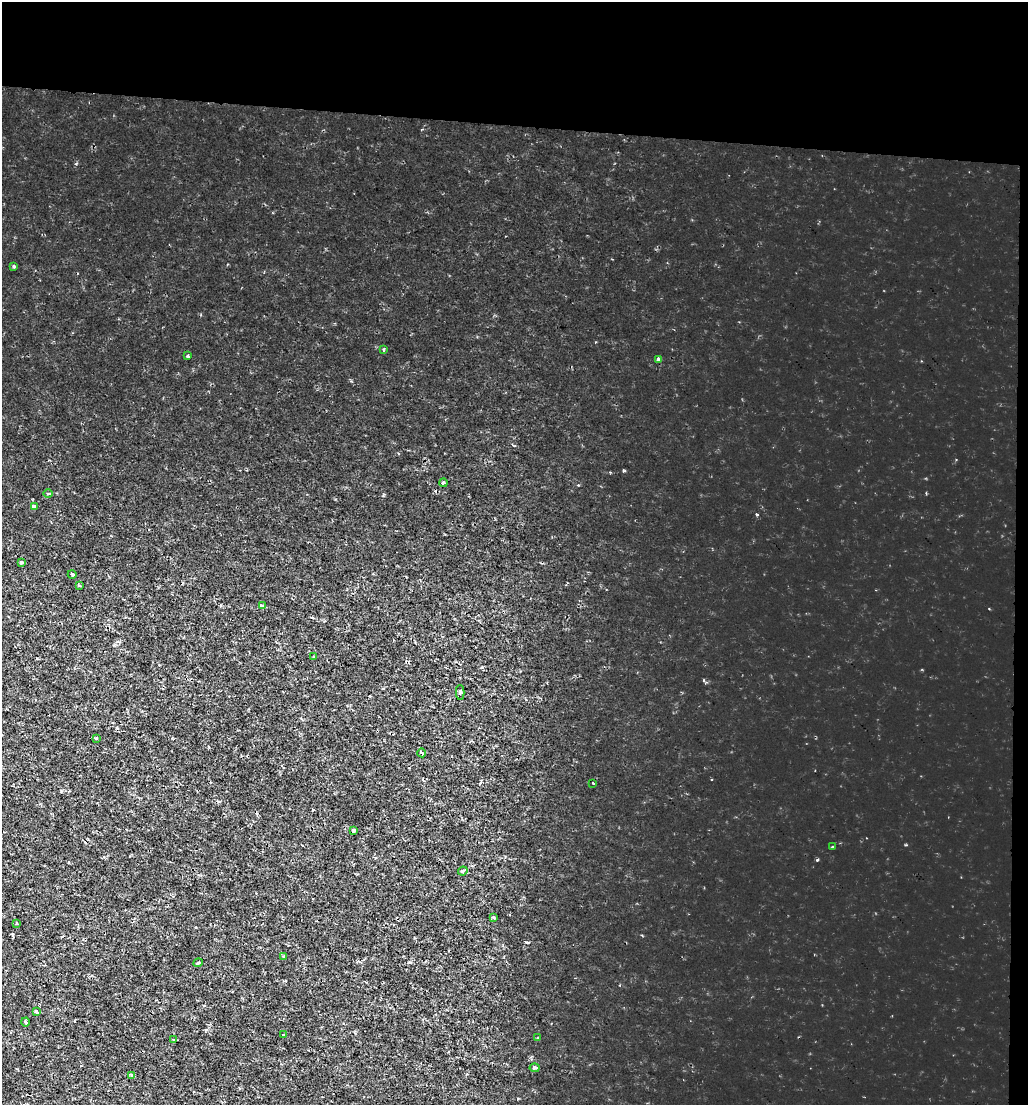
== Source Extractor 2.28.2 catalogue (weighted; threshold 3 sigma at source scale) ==
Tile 2 of 2 x 2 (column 2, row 1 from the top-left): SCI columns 1174-2199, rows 1105-2207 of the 2327 x 2207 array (HDU 1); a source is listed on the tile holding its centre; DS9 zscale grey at full resolution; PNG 1030 x 1107 px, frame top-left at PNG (2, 2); each listed source drawn as its Kron ellipse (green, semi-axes under 4 px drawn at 4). Shown black and unused: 12% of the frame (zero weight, under 2 of 3 exposures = <1% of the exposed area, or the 3 px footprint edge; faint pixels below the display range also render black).
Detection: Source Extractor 2.28.2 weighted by HDU 2 'WHT'; one run over the whole footprint, this tile lists its part. Background 0.00141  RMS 0.0013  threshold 0.00571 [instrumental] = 3 sigma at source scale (4.5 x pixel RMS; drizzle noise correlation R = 1.50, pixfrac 1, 0.0396/0.0396 arcsec/px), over >= 5 px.
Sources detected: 31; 1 cosmic-ray / hot-pixel residue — neither listed nor drawn; the other 30 listed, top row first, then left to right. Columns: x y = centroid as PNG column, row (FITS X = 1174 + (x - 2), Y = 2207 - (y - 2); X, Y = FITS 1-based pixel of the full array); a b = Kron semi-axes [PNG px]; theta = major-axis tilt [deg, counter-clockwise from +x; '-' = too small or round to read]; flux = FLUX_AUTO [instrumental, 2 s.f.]
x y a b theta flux
14 266 3 3 - 0.21
384 349 4 2 - 0.1
188 356 3 3 - 0.7
659 359 4 3 - 0.85
443 483 4 4 - 0.25
48 493 4 3 - 0.12
34 506 3 3 - 0.36
22 562 4 3 - 0.26
72 574 4 3 - 0.12
79 586 3 3 - 0.15
262 606 4 3 - 0.29
314 657 3 3 - 0.27
460 692 7 3 89 0.16
96 738 3 3 - 0.13
422 753 4 3 - 0.25
593 783 3 2 - 0.14
353 831 3 3 - 0.35
833 847 3 2 - 0.13
463 871 5 4 - 0.19
493 917 3 3 - 0.14
16 924 3 2 - 0.19
283 956 4 3 - 0.16
198 963 5 3 - 0.3
36 1011 4 3 - 0.34
26 1022 4 3 - 0.16
284 1035 3 2 - 0.11
538 1038 3 2 - 0.096
173 1039 3 3 - 0.53
535 1068 5 3 - 0.25
131 1075 3 3 - 0.18
Unlisted compact peaks at least as high as the median listed source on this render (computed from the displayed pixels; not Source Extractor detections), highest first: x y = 817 860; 624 471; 757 514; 526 942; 704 680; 76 164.